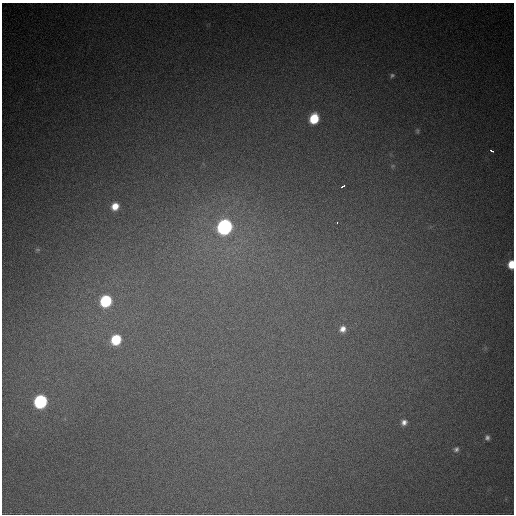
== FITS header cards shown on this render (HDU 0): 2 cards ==
NAXIS1  =                  512
NAXIS2  =                  512

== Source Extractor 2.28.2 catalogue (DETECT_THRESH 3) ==
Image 512 x 512 px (HDU 0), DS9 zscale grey, 1 PNG px = 1 image px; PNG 516 x 516 px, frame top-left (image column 1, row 512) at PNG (2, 3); no overlay
Background 779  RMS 22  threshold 65.5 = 3 sigma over >= 5 px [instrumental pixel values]
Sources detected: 18; all 18 listed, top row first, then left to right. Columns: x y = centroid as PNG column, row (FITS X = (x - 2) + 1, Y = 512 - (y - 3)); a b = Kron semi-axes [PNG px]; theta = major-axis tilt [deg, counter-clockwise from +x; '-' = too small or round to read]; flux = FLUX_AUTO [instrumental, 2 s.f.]
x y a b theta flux
392 75 6 5 - 3000
314 119 8 7 - 57000
417 131 7 4 82 2400
492 151 4 3 - 6600
393 166 6 5 - 2400
343 186 5 3 - 7400
115 206 7 6 - 18000
337 222 3 2 - 12000
225 227 9 8 - 400000
38 250 8 4 0 2300
511 264 7 5 86 26000
106 301 8 7 - 110000
343 329 7 7 - 9100
116 340 8 7 - 65000
40 402 8 7 - 220000
404 422 7 6 - 6800
487 437 7 6 - 4700
456 449 7 6 - 4400
At the frame edge (FLAGS 8, measured only in part): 1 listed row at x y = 511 264